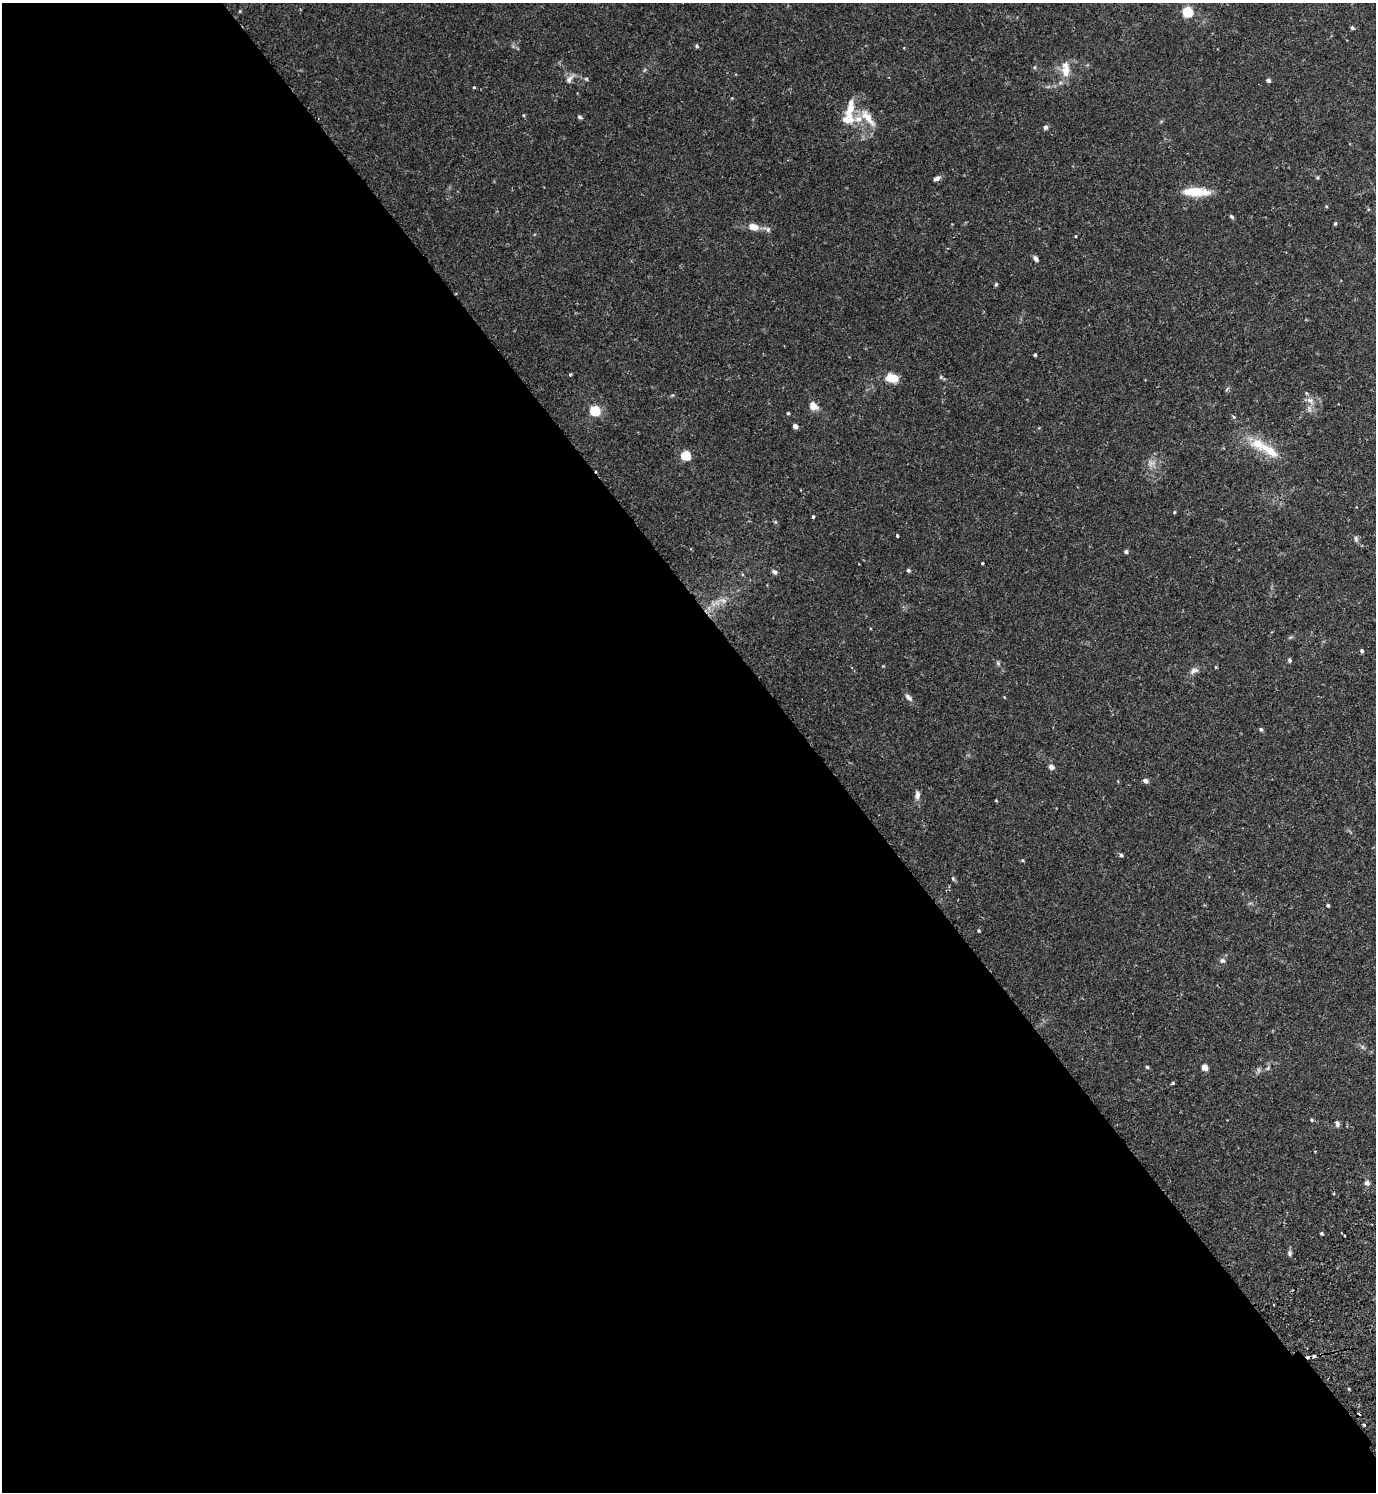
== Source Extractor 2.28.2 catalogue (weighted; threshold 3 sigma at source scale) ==
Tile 9 of 4 x 4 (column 1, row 3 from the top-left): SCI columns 202-1575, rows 1540-3029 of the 6040 x 6056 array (HDU 1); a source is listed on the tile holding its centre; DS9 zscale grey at full resolution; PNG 1378 x 1494 px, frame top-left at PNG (2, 3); no overlay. Shown black and unused: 59% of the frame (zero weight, under 2 of 3 exposures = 3% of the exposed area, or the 3 px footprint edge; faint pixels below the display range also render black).
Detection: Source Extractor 2.28.2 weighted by HDU 2 'WHT'; one run over the whole footprint, this tile lists its part. Background 0.0354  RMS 0.0034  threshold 0.0155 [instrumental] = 3 sigma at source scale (4.5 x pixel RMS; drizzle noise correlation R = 1.50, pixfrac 1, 0.05/0.05 arcsec/px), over >= 5 px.
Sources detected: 79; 1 too faint to see at this stretch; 3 cosmic-ray / hot-pixel residue — not listed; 3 inside a brighter listed object's ellipse — not listed separately; the other 72 listed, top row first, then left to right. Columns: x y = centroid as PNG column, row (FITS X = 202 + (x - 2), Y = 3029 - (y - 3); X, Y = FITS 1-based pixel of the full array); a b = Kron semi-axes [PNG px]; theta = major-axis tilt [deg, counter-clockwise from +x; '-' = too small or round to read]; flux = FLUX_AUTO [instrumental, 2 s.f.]
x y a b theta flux
1188 12 5 5 - 29
1352 28 5 5 - 0.56
697 46 5 4 - 0.52
1066 70 20 9 -85 4.6
889 77 3 2 - 0.26
569 79 15 7 52 1.7
586 79 5 4 - 0.4
1268 80 4 4 - 1
474 87 4 4 - 0.29
850 108 23 9 77 5.5
523 115 5 3 - 0.3
579 117 5 4 - 0.67
868 118 29 10 -50 5.4
1045 127 5 5 - 0.94
937 178 8 5 25 1.3
1195 192 25 8 -1 9.9
1326 206 4 3 - 0.28
1231 217 6 4 -35 0.51
1335 223 4 3 - 0.46
753 227 11 7 -14 3.4
1036 259 7 5 -59 1.1
996 284 5 4 - 0.47
1035 355 3 3 - 0.49
570 375 4 4 - 0.38
941 377 5 5 - 0.45
892 378 13 8 -14 5.9
1310 400 10 7 -23 1.7
813 406 11 8 -44 2.9
595 411 6 5 - 26
788 413 3 3 - 0.47
1233 417 4 3 - 0.85
795 426 4 4 - 1.8
1269 450 35 12 -35 8.5
685 456 5 5 - 20
1174 512 4 4 - 0.32
813 517 3 3 - 0.86
897 535 3 3 - 0.52
1356 539 8 5 -80 0.75
1126 552 5 5 - 0.64
982 563 3 3 - 0.43
908 570 5 4 - 0.57
774 572 7 5 -37 0.8
723 601 9 6 -17 1.4
1362 651 4 4 - 0.65
1289 660 5 4 - 0.61
998 663 6 4 -71 0.49
1194 671 13 7 20 1.5
908 697 12 6 -43 1.3
1004 697 5 3 - 0.23
1261 729 5 4 - 0.63
1051 767 7 5 -45 1.4
1145 781 5 4 - 1.4
917 795 12 6 83 1.5
996 800 3 3 - 0.25
1121 855 4 4 - 0.65
953 878 6 4 -69 0.49
1328 905 3 3 - 0.48
979 931 4 3 - 0.38
1222 960 7 7 - 0.95
1147 1067 4 4 - 0.46
1205 1067 5 4 - 4.7
1268 1068 6 4 71 0.52
1173 1083 3 3 - 0.52
1312 1120 4 4 - 0.41
1337 1124 8 5 -86 0.86
1367 1183 6 5 - 1.2
1321 1233 3 3 - 0.44
1345 1235 3 3 - 0.6
1290 1253 7 5 89 0.79
1274 1305 3 2 - 0.48
1314 1356 3 3 - 0.89
1364 1425 3 3 - 0.77